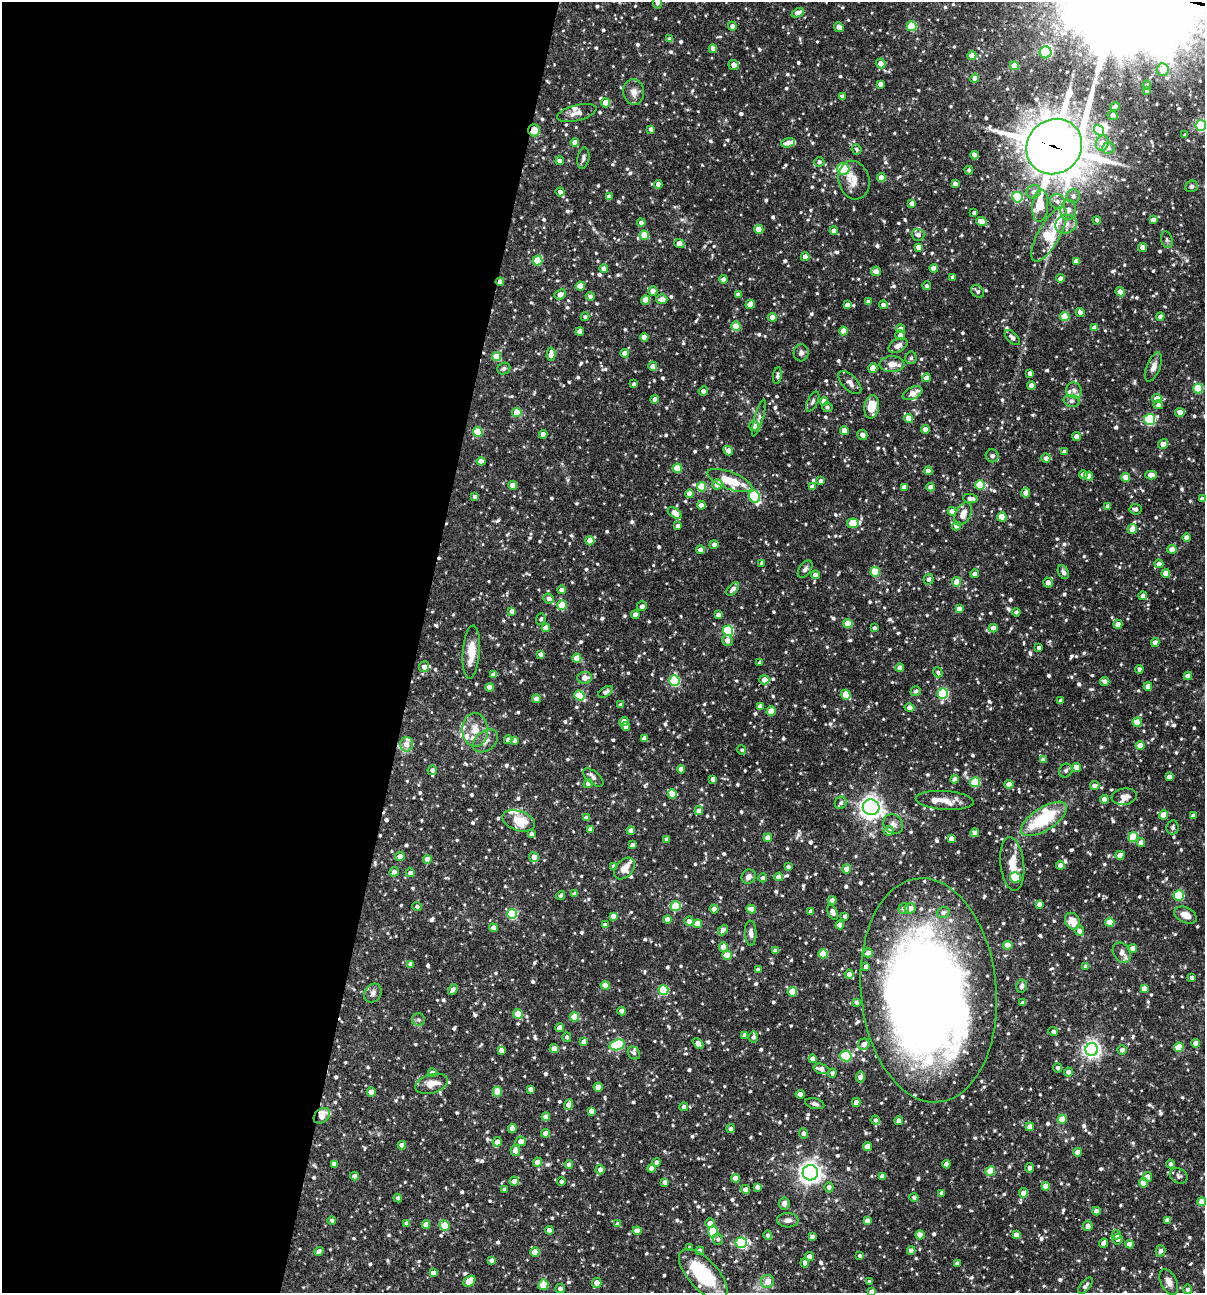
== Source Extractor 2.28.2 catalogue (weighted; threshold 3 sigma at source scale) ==
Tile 5 of 4 x 4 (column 1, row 2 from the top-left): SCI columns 250-1452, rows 2585-3875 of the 5187 x 5169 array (HDU 1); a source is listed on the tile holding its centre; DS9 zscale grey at full resolution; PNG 1207 x 1295 px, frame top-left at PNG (2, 2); each listed source drawn as its Kron ellipse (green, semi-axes under 4 px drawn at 4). Shown black and unused: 35% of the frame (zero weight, under 3 of 4 exposures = <1% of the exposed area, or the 3 px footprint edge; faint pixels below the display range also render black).
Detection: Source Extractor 2.28.2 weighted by HDU 2 'WHT'; one run over the whole footprint, this tile lists its part. Background 0.0817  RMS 0.0038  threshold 0.0171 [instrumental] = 3 sigma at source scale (4.5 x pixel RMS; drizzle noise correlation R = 1.50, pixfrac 1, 0.05/0.05 arcsec/px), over >= 5 px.
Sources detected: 997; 5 inside a brighter object's white glare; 1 cosmic-ray / hot-pixel residue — neither listed nor drawn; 20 inside a brighter listed object's ellipse — not listed separately; of the other 971, all 500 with FLUX_AUTO >= 0.84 (the completeness limit of this list) listed and drawn (471 fainter detections not listed), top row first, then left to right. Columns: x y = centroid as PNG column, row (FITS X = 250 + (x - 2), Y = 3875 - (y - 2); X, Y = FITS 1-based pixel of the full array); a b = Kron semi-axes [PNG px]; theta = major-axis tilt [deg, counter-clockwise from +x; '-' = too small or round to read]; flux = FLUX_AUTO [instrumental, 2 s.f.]
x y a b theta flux
657 2 6 5 - 0.84
798 13 6 4 25 3.1
732 26 4 4 - 1.8
912 26 5 5 - 17
839 27 5 4 - 2.1
670 39 4 4 - 2.2
713 49 4 4 - 2
1046 52 6 6 - 30
972 56 4 4 - 2.9
881 63 5 4 - 2.9
734 65 5 5 - 2.1
1014 66 4 4 - 4.8
1163 70 6 6 - 5.1
975 78 4 4 - 2.5
881 84 4 4 - 2.5
1147 85 5 4 - 0.87
1147 91 4 4 - 1.4
634 92 13 10 -84 2.6
842 96 4 4 - 1.3
606 103 4 4 - 6.2
1115 107 5 4 - 1.7
577 113 20 8 14 2.7
1113 115 5 4 - 1.5
1201 125 5 5 - 45
651 129 4 4 - 1.4
534 130 6 5 - 4.6
1099 130 6 4 -52 18
1185 135 4 4 - 0.86
575 142 4 4 - 2.6
788 143 7 4 16 2.8
1102 143 8 6 76 3.8
1054 147 29 26 44 1200
1108 148 6 5 - 0.93
857 149 5 4 - 0.88
975 155 4 4 - 2.4
583 158 10 6 80 1.1
560 161 4 4 - 1.8
819 162 5 5 - 0.9
843 169 6 5 - 35
969 170 4 4 - 0.93
881 178 4 4 - 4.8
854 180 19 15 -76 4.4
658 184 4 4 - 1.9
955 184 4 4 - 1.8
1191 186 6 5 - 1
560 192 4 4 - 1.5
1034 192 7 6 - 1.8
1073 196 7 6 - 1.5
609 197 4 4 - 2.4
1017 197 5 5 - 29
1057 201 8 7 - 1.8
912 203 4 4 - 1.8
1040 206 16 8 86 12
1068 210 10 8 84 2.1
974 212 4 3 - 0.86
1097 220 4 4 - 0.95
1153 220 4 4 - 2.1
981 221 5 4 - 2.9
641 223 4 4 - 1.6
1066 224 11 9 20 2.8
759 229 4 4 - 5.5
834 231 4 4 - 2
1049 234 30 11 61 23
644 235 5 4 - 9.4
918 235 6 6 - 1.9
1167 240 8 5 -73 0.85
679 243 5 4 - 2.8
918 247 4 4 - 2.5
1143 248 4 4 - 2.3
805 257 4 4 - 3.3
537 261 5 4 - 13
1076 261 4 4 - 2.7
934 268 4 4 - 2.9
604 269 4 4 - 2.3
876 271 5 5 - 2.5
953 277 4 4 - 1.1
1060 278 4 4 - 1.8
724 279 4 4 - 2.4
500 282 4 3 - 2.4
580 286 4 4 - 5.3
927 286 4 4 - 0.98
653 291 4 4 - 3.6
978 291 7 5 -44 0.95
1120 292 5 4 - 2.3
560 294 6 4 23 2.8
738 294 4 3 - 1.4
590 296 4 4 - 1.3
662 299 5 5 - 2.9
645 300 4 4 - 5.9
868 302 4 4 - 1.7
750 304 5 4 - 3.7
847 305 4 4 - 2.1
883 305 4 4 - 1.2
1080 312 4 4 - 1.7
1065 316 4 4 - 11
585 317 4 4 - 0.95
772 317 4 4 - 2.7
1160 317 4 4 - 1.8
736 326 5 4 - 6.6
1094 328 4 4 - 2.9
900 329 4 4 - 1.4
843 331 4 4 - 4.4
580 332 4 4 - 2.5
900 335 5 4 - 1.6
644 337 4 4 - 2.2
1012 337 9 5 -46 1.7
898 345 10 6 29 2
624 353 4 4 - 2.5
801 353 8 7 - 1.4
551 354 7 4 86 3.1
496 357 5 4 - 6.7
911 358 6 5 - 0.92
892 364 12 8 2 3
653 366 4 4 - 2.7
1153 367 15 6 68 2.2
873 368 4 4 - 5.8
504 369 7 5 29 0.91
1030 373 4 4 - 1.6
777 376 8 4 83 0.93
926 378 4 4 - 2.5
850 383 14 7 -45 2
634 384 4 3 - 0.85
1031 386 4 4 - 2.4
1198 388 5 5 - 17
1074 390 8 7 - 1.5
703 391 4 4 - 1.4
913 393 10 6 25 3.9
655 399 4 4 - 2.4
1157 399 4 4 - 3.3
1072 401 8 6 -14 0.99
813 402 11 5 63 1.1
824 402 4 4 - 3.3
1158 405 5 4 - 0.95
827 407 5 5 - 0.96
872 407 12 7 80 7
517 412 4 4 - 7.8
1180 412 5 4 - 3.1
759 418 19 4 73 1.5
909 418 4 4 - 6.2
1150 419 5 5 - 36
754 426 5 5 - 2.8
925 429 4 4 - 3.4
844 431 4 4 - 3
478 432 5 4 - 12
543 434 4 4 - 2.9
862 435 5 5 - 1.2
1076 436 4 4 - 2.8
1163 444 5 4 - 3.4
728 451 5 4 - 2.6
1065 451 4 4 - 1.1
992 456 6 6 - 1.4
1046 458 4 4 - 1.5
481 461 4 4 - 3.3
677 468 4 4 - 10
928 471 4 4 - 2.5
1083 474 4 4 - 1.9
1151 475 6 4 0 3.3
1089 476 4 4 - 2.8
1126 477 4 4 - 4.1
730 481 24 8 -21 9
821 481 4 3 - 1.2
717 484 5 5 - 4.3
513 485 4 4 - 4.5
980 485 5 4 - 14
701 487 4 4 - 12
812 487 4 4 - 2.3
904 487 4 4 - 1.7
931 487 4 4 - 2.7
1026 493 5 4 - 2.3
690 494 4 4 - 4.4
475 497 4 3 - 1.3
754 497 6 5 - 30
970 498 7 4 -6 1.9
1202 499 4 4 - 1.4
701 505 4 4 - 2.5
1108 506 4 3 - 1.2
1136 509 6 5 - 1.4
952 511 4 4 - 2.9
675 513 8 4 -34 4.1
963 514 12 7 64 2.9
1002 517 4 4 - 6.3
853 523 6 5 - 12
678 526 4 4 - 2.3
957 526 4 4 - 2.6
1132 529 5 4 - 2.7
1187 538 4 4 - 2.6
590 541 4 4 - 5.4
714 545 4 4 - 1.7
1172 549 4 4 - 3.6
700 550 4 4 - 2.1
762 563 4 4 - 1.1
1159 564 4 4 - 2.6
805 569 10 5 54 1.1
875 572 5 4 - 12
1063 572 7 5 -60 1.1
1166 573 4 4 - 3
975 574 4 4 - 1.6
815 575 4 4 - 3.4
929 579 5 5 - 1.3
957 582 5 4 - 5.5
1048 583 5 5 - 2.3
733 589 8 4 49 1.7
562 590 4 4 - 2.4
1143 596 4 4 - 1.7
549 598 5 5 - 1.7
562 605 5 5 - 8.9
642 606 5 5 - 1.4
959 609 4 4 - 2.9
512 611 4 4 - 2.3
1016 612 4 4 - 0.87
635 615 4 4 - 2.4
718 615 4 4 - 2.1
541 619 6 4 69 0.84
848 623 4 4 - 8.4
1118 624 4 4 - 2.6
546 628 4 4 - 3.6
874 628 4 3 - 1.1
993 628 4 4 - 3.6
728 631 5 5 - 28
727 640 5 5 - 2.1
1155 642 4 4 - 2.1
1039 648 4 3 - 1.1
471 652 26 8 86 6.6
540 654 4 4 - 1.4
577 658 4 4 - 5.5
760 662 4 4 - 1.3
424 667 5 5 - 2.1
900 668 4 4 - 2.6
1139 669 4 4 - 0.95
938 672 5 4 - 0.92
494 674 4 4 - 2.2
1188 676 4 4 - 2.7
585 678 7 6 - 2.8
764 680 5 4 - 3.5
674 681 5 5 - 29
1105 681 5 4 - 1.8
1148 686 4 4 - 2.6
490 687 4 4 - 4.6
916 691 5 5 - 0.85
605 692 8 4 31 1.3
943 693 5 5 - 29
846 695 5 4 - 7.4
579 696 5 4 - 16
536 699 4 4 - 2.7
1061 701 4 4 - 1.2
621 705 4 4 - 1.9
760 706 4 4 - 2.6
909 708 5 4 - 2.8
771 711 4 4 - 6.1
624 721 4 4 - 4.2
1137 722 4 4 - 5.9
626 726 4 4 - 2.1
475 730 17 13 -88 5.4
644 738 4 4 - 1.7
508 740 4 4 - 2.4
514 740 4 4 - 1.4
485 741 14 9 38 2.5
406 744 7 6 - 3.7
1140 746 4 4 - 4.3
742 750 4 4 - 0.86
1043 760 4 4 - 2.5
1077 767 4 4 - 3.4
681 769 4 4 - 3.1
432 770 5 4 - 1.3
1066 770 7 6 - 0.91
1169 777 4 4 - 2.4
593 778 12 6 -40 1.5
713 779 4 4 - 2.3
954 779 4 4 - 1.9
975 782 5 5 - 15
588 784 4 4 - 2.7
1009 784 4 4 - 3.7
1095 786 4 4 - 3
672 794 5 4 - 2.5
1124 797 13 8 8 2.1
1104 799 4 4 - 2.7
945 800 29 9 -4 5.4
841 803 6 5 - 0.99
871 807 8 8 - 220
699 811 4 4 - 1.8
1163 815 4 4 - 5
1193 816 4 4 - 1.8
587 818 4 4 - 2.3
1044 819 26 11 33 20
519 821 17 9 -18 7.6
893 824 11 9 -44 1.8
1173 827 7 6 - 0.84
590 829 4 4 - 1.8
631 830 4 4 - 2.9
889 831 5 5 - 2.6
975 833 4 4 - 2.5
531 834 4 4 - 1.1
1133 837 5 5 - 17
768 838 4 4 - 4
951 838 4 4 - 2.3
667 839 4 4 - 2.1
1141 843 4 4 - 2.5
632 845 4 4 - 1.8
1120 855 5 4 - 3
400 856 5 4 - 2.7
534 857 5 5 - 3
427 859 4 4 - 4.1
1012 864 27 12 -83 7
1060 865 4 4 - 2.6
788 866 4 3 - 0.99
614 867 4 4 - 1.7
624 869 12 8 47 3.8
846 869 4 4 - 2.7
394 872 5 4 - 1.5
410 873 5 4 - 1.5
749 877 7 6 - 1.6
779 877 4 4 - 3.2
1015 877 5 5 - 12
763 878 4 4 - 1.1
575 894 4 4 - 1.8
561 895 5 3 - 0.93
1179 895 5 5 - 25
832 900 4 4 - 2.5
1039 904 4 4 - 2
417 906 5 4 - 0.95
675 906 5 5 - 18
910 908 5 5 - 2.9
714 909 4 4 - 2
751 909 5 4 - 2.8
904 909 5 5 - 1.5
811 911 4 4 - 1.6
833 912 8 5 -63 2
943 912 6 5 - 1.2
512 914 5 5 - 23
1185 915 12 7 -25 3.5
613 916 4 4 - 2.3
845 916 4 3 - 0.87
668 919 4 4 - 3.3
689 921 4 4 - 2.2
1072 921 9 7 -58 4.1
1110 922 5 4 - 6.9
698 924 4 4 - 4.7
605 925 4 4 - 2.3
840 925 4 4 - 4.2
493 928 4 4 - 2.6
723 930 5 4 - 2.5
1079 931 5 4 - 1.7
751 933 13 5 -87 1.8
1008 945 4 4 - 6.6
723 947 5 4 - 2.3
1133 948 4 4 - 2.6
775 951 4 4 - 1.6
868 953 5 4 - 2.6
1122 953 11 8 -57 2.2
823 954 4 4 - 9.7
727 955 4 4 - 8
411 964 4 4 - 2.4
866 966 4 4 - 1.8
1086 966 4 4 - 1.5
758 970 4 4 - 1.4
849 974 4 4 - 1.5
1192 978 4 4 - 1.3
605 985 4 4 - 4.6
1022 986 6 5 - 1.3
1144 989 4 4 - 3
453 990 5 4 - 1.9
663 990 5 5 - 20
928 990 112 68 -85 430
792 992 4 4 - 9
373 993 10 8 57 1.5
856 1002 4 4 - 0.93
1023 1003 4 4 - 1.2
622 1011 4 4 - 3.4
518 1014 5 4 - 8
574 1017 4 4 - 9.1
418 1020 6 6 - 0.97
560 1028 4 4 - 2.6
1053 1031 5 4 - 1
745 1035 4 4 - 2
567 1037 5 4 - 1
753 1037 5 4 - 1.3
584 1042 4 4 - 2.7
698 1043 6 4 -42 2.8
1196 1043 4 4 - 2.1
864 1044 6 5 - 2.4
617 1045 8 5 16 33
1179 1047 5 4 - 9.3
554 1049 4 4 - 3.9
501 1050 4 4 - 2.4
1092 1050 6 6 - 150
1122 1050 4 4 - 1.5
634 1053 7 5 -48 1
846 1056 6 5 - 24
813 1059 4 4 - 2.7
1058 1068 4 4 - 1.1
821 1069 8 5 -18 2.3
1068 1072 4 4 - 1.9
432 1073 4 4 - 2.7
832 1073 4 4 - 1
860 1077 5 4 - 2.3
431 1084 17 9 17 5
598 1087 4 4 - 4.5
530 1089 4 3 - 1.4
371 1092 4 4 - 4.6
497 1092 5 4 - 7.7
800 1094 4 4 - 4.1
856 1102 4 4 - 2.7
815 1104 10 5 -13 1.1
569 1105 5 4 - 2.8
684 1107 4 4 - 1.3
591 1111 4 4 - 2.3
322 1116 9 6 40 5.4
546 1117 4 4 - 2.4
1062 1119 5 4 - 6.6
875 1120 4 4 - 0.95
899 1121 4 4 - 2.5
1030 1127 4 4 - 3.5
512 1128 4 4 - 3
731 1129 4 4 - 1.4
546 1133 4 4 - 2.8
804 1133 5 4 - 1.5
521 1141 5 5 - 2.9
497 1142 5 4 - 2.6
402 1145 4 4 - 2.6
867 1147 4 4 - 3.9
515 1151 5 4 - 2.9
1078 1152 4 4 - 2.6
537 1162 4 4 - 2.5
657 1162 4 4 - 1.7
334 1164 4 4 - 1.8
946 1164 4 4 - 1.9
1170 1164 4 4 - 1.1
569 1165 4 4 - 1.9
651 1168 4 4 - 3
1029 1168 5 4 - 1.1
600 1169 5 4 - 2.3
990 1171 5 4 - 8.3
810 1173 7 7 - 220
354 1176 4 4 - 2.1
882 1176 4 4 - 1.8
1179 1176 9 7 -26 1.1
1147 1177 5 4 - 2.8
735 1178 4 4 - 3.8
514 1181 4 4 - 2.5
561 1181 4 4 - 1.1
665 1182 4 4 - 2.7
1143 1183 5 4 - 5.5
1046 1186 4 4 - 4
757 1187 4 4 - 1.6
829 1187 5 4 - 1.3
505 1189 4 4 - 1.3
745 1189 4 4 - 2.4
942 1193 4 4 - 1.4
1023 1193 5 4 - 3
914 1197 4 4 - 1
398 1198 4 4 - 1.2
1201 1202 4 4 - 3.7
784 1203 6 5 - 1.6
1096 1211 4 4 - 2.4
332 1220 4 4 - 1
788 1220 11 7 -2 1.8
1167 1220 4 4 - 2
867 1221 4 4 - 2.8
710 1223 5 4 - 2.8
407 1224 4 4 - 2.6
618 1224 4 4 - 2.3
426 1225 4 4 - 3.1
444 1225 5 5 - 10
1088 1226 5 5 - 2
549 1230 4 4 - 2.8
637 1231 4 4 - 2.7
713 1232 5 5 - 16
768 1235 5 4 - 1.1
920 1235 4 4 - 3.1
1016 1235 4 4 - 2.2
1116 1235 5 4 - 2
812 1237 4 3 - 1.3
718 1239 6 5 - 0.91
1118 1239 5 5 - 1.1
741 1243 6 5 - 43
1104 1243 4 4 - 2.3
1129 1244 4 4 - 2.6
690 1248 4 3 - 0.96
319 1251 5 4 - 1.8
700 1251 4 4 - 2.1
911 1251 4 4 - 2.1
1160 1251 5 5 - 1.3
535 1252 4 4 - 7.3
809 1256 4 4 - 2.6
860 1256 3 3 - 0.93
492 1261 4 4 - 2.1
805 1263 4 4 - 1.5
957 1263 4 4 - 0.97
433 1273 4 4 - 2.3
703 1275 32 14 -47 27
469 1281 7 4 36 10
768 1281 6 6 - 3.6
869 1282 4 3 - 0.88
1169 1282 14 8 -63 2.4
597 1283 5 4 - 3.1
543 1285 5 5 - 9.9
1085 1286 10 4 51 1
560 1289 5 4 - 1.4
1187 1289 5 4 - 0.84
872 1291 4 4 - 1.7
Overlapping masked pixels (flux is a lower limit): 5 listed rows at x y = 534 130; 1054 147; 500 282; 928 990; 322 1116
Isophote crosses this tile's border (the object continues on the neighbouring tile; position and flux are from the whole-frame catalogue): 3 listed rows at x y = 657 2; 1201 125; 872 1291